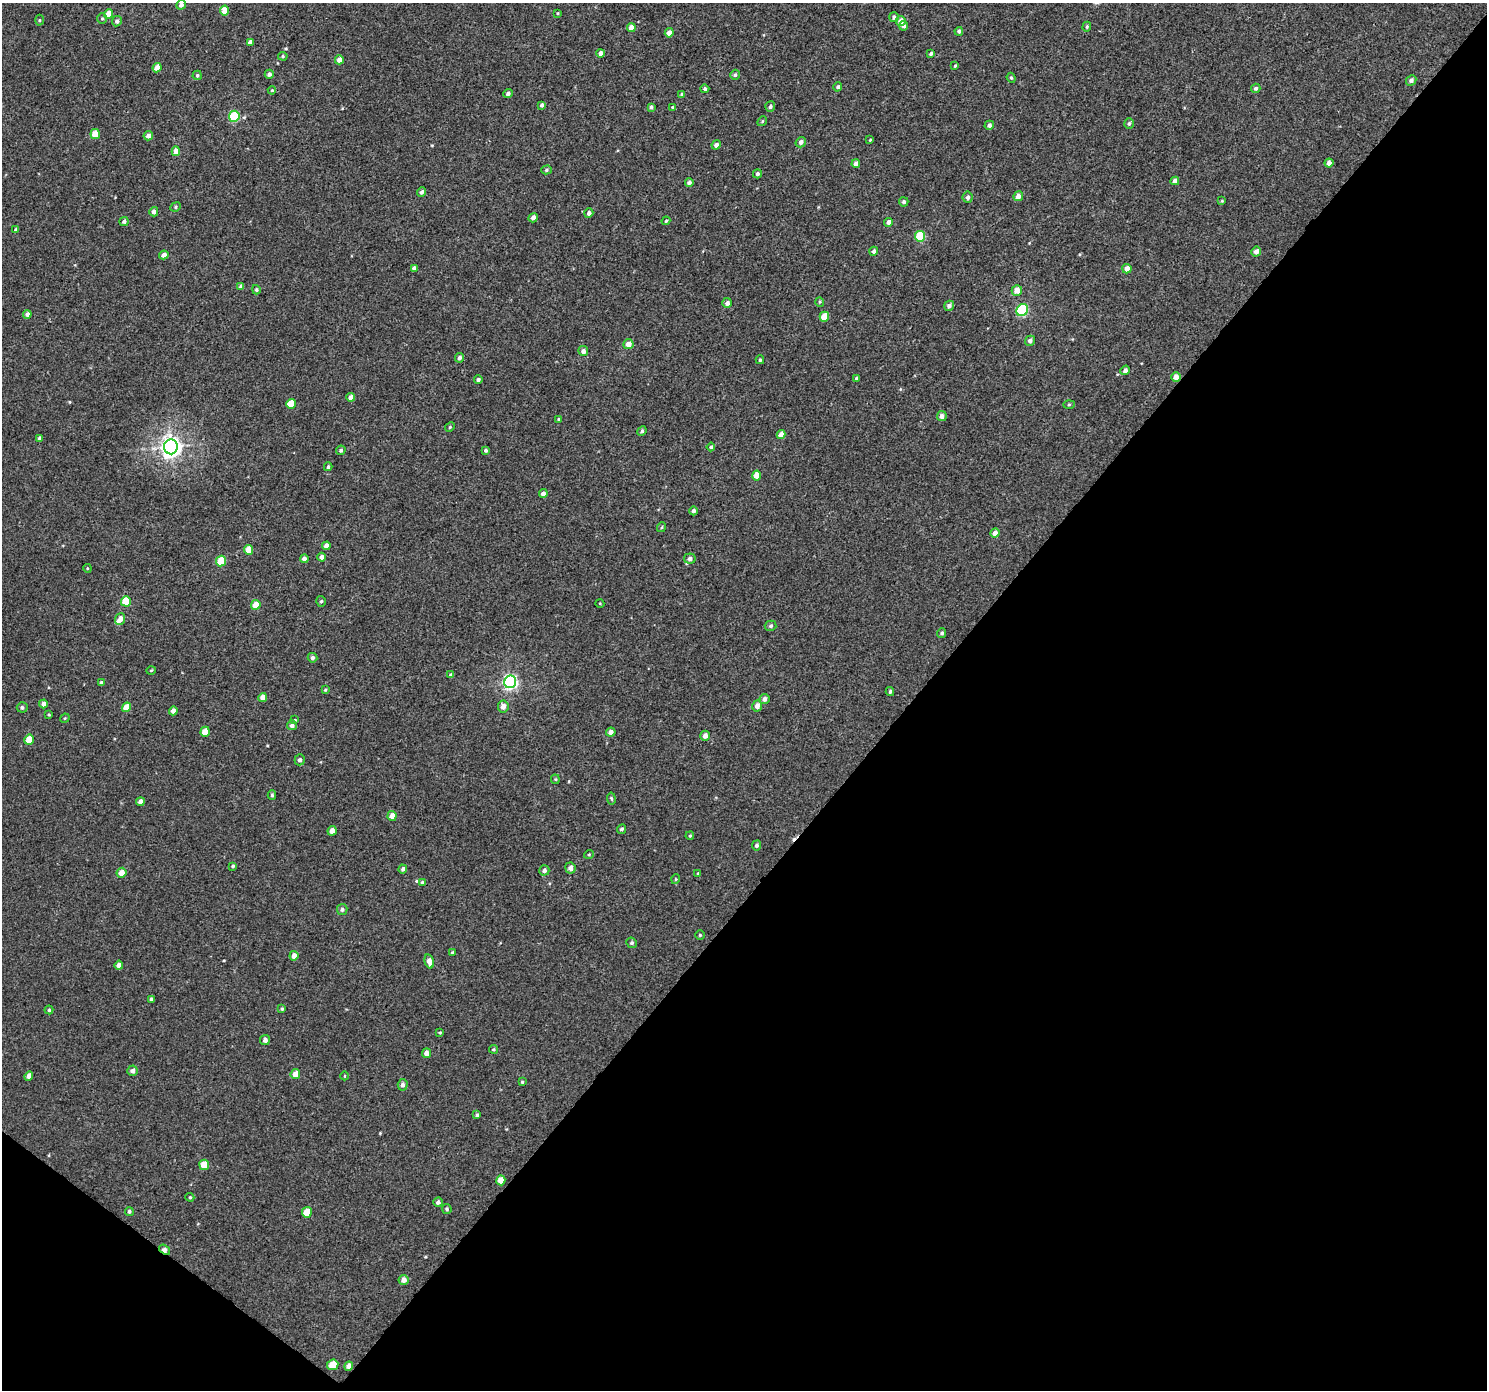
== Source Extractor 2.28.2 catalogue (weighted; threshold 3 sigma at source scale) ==
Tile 15 of 4 x 4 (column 3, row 4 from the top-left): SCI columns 3011-4495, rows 223-1610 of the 6026 x 6065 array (HDU 1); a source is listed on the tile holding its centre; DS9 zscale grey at full resolution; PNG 1489 x 1392 px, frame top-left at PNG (2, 3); each listed source drawn as its Kron ellipse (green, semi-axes under 4 px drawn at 4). Shown black and unused: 41% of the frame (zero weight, under 3 of 4 exposures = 5% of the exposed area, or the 3 px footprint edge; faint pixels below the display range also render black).
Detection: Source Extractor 2.28.2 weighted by HDU 2 'WHT'; one run over the whole footprint, this tile lists its part. Background 0.00277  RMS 0.0022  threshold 0.00975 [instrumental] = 3 sigma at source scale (4.5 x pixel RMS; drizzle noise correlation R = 1.50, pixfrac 1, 0.0396/0.0396 arcsec/px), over >= 5 px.
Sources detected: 198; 1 cosmic-ray / hot-pixel residue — neither listed nor drawn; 1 inside a brighter listed object's ellipse — not listed separately; the other 196 listed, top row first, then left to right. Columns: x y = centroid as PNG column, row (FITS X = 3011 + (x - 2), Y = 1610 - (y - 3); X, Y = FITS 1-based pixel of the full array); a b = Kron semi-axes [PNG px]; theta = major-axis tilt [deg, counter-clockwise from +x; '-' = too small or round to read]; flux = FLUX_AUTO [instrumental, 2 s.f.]
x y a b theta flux
181 5 5 4 - 0.92
225 10 5 4 - 2.8
558 13 3 3 - 0.21
109 14 5 4 - 3.1
894 17 5 4 - 0.58
102 19 5 5 - 0.3
39 20 5 3 - 0.25
117 21 5 5 - 0.53
901 21 5 4 - 1.6
904 26 5 4 - 0.51
631 27 4 4 - 1.6
1087 27 5 4 - 0.3
959 31 4 4 - 0.51
669 33 4 4 - 1.3
250 42 4 4 - 1.1
601 53 4 4 - 1.2
931 53 4 3 - 0.44
283 56 5 4 - 0.27
339 60 4 4 - 1.3
955 66 3 3 - 0.24
157 68 5 4 - 1.9
269 74 4 4 - 0.82
197 75 5 4 - 0.42
735 75 5 4 - 0.44
1011 78 5 4 - 0.32
1411 80 5 5 - 0.73
838 87 4 4 - 0.47
1256 88 5 4 - 0.58
705 89 4 4 - 0.54
272 90 4 4 - 0.26
508 94 5 4 - 0.61
682 94 4 3 - 0.28
542 105 4 3 - 0.63
651 107 4 3 - 0.46
673 107 4 4 - 0.23
770 107 5 5 - 0.51
234 116 5 5 - 12
762 121 5 4 - 0.29
1129 124 5 4 - 0.46
989 125 5 4 - 0.66
95 134 5 4 - 3.6
148 136 5 4 - 1
870 140 4 3 - 0.21
801 142 5 5 - 0.82
716 145 5 4 - 0.87
176 151 5 4 - 1.6
1329 163 4 4 - 1.1
856 164 4 4 - 1.1
546 170 5 4 - 0.33
757 174 4 4 - 0.48
1175 181 4 4 - 0.88
689 182 4 4 - 0.65
422 192 5 4 - 0.55
1018 196 5 4 - 1.3
968 197 5 5 - 0.66
1222 201 4 3 - 0.2
904 202 5 4 - 0.48
176 207 5 4 - 0.31
154 212 4 4 - 0.98
589 213 5 4 - 0.67
533 218 5 4 - 0.88
124 221 4 4 - 0.45
666 221 4 3 - 0.23
889 222 4 4 - 1.1
16 230 4 3 - 0.48
920 236 5 5 - 10
874 251 4 4 - 0.71
1256 251 5 4 - 1
164 255 5 4 - 1
414 268 4 4 - 0.72
1127 269 5 4 - 1.7
241 286 4 4 - 0.87
256 290 5 4 - 0.31
1017 290 5 5 - 1.9
820 302 5 4 - 0.27
727 303 5 4 - 0.83
949 306 5 4 - 0.79
1022 310 6 5 - 21
27 314 4 4 - 0.82
824 317 5 4 - 3.5
1030 341 5 5 - 0.69
628 344 5 5 - 1.5
583 351 5 5 - 0.93
459 358 5 4 - 0.69
760 360 4 4 - 0.31
1125 370 5 4 - 0.68
1176 377 5 4 - 1.8
856 378 4 3 - 0.32
478 379 4 4 - 0.46
351 397 4 4 - 1.2
291 404 5 4 - 3.3
1069 404 6 4 2 0.24
942 416 5 5 - 0.98
558 419 4 4 - 0.28
450 427 5 4 - 0.28
642 431 5 4 - 0.49
781 435 4 4 - 1.5
40 438 4 3 - 0.7
171 447 7 7 - 120
711 447 4 4 - 0.3
341 450 5 4 - 0.45
486 450 4 4 - 0.41
328 467 4 3 - 0.4
757 476 5 4 - 2.5
543 494 4 4 - 0.97
694 511 4 4 - 0.55
662 527 5 3 - 0.21
995 533 4 4 - 1.4
326 546 4 4 - 1.3
248 550 5 4 - 2.4
322 557 4 4 - 0.96
304 559 4 4 - 0.81
690 559 6 5 - 0.75
221 561 5 5 - 6.3
87 568 4 3 - 0.22
126 601 5 5 - 4.7
321 601 5 4 - 0.36
600 604 4 3 - 0.17
256 605 5 4 - 3
120 619 6 5 - 1.3
771 626 6 5 - 0.48
942 633 5 4 - 0.48
312 658 5 4 - 0.51
151 670 5 3 - 0.19
451 675 4 3 - 0.49
510 682 6 6 - 45
102 683 4 4 - 0.56
325 690 4 4 - 0.23
890 692 4 3 - 0.38
263 697 5 4 - 1.6
764 699 5 5 - 0.81
43 704 4 4 - 1.1
757 706 5 5 - 1.1
22 707 5 5 - 0.48
126 707 5 4 - 2.6
503 707 6 5 - 1.3
173 711 4 4 - 1.2
49 715 3 3 - 0.21
65 718 5 4 - 0.2
295 720 3 3 - 0.21
292 725 5 5 - 0.67
205 732 5 4 - 2.7
611 732 5 4 - 0.97
705 736 5 4 - 1.1
29 740 5 4 - 4.2
300 760 5 5 - 0.67
555 779 4 4 - 0.23
272 795 4 3 - 0.35
611 798 6 4 -82 0.3
140 802 4 4 - 1.2
392 816 5 4 - 1.6
622 829 5 4 - 0.41
332 831 5 4 - 1.4
690 836 4 3 - 0.24
757 845 5 4 - 0.49
589 854 5 3 - 0.2
233 866 4 3 - 0.29
570 868 5 5 - 0.89
403 869 4 4 - 0.57
544 870 5 5 - 0.68
122 873 5 5 - 1.8
698 873 3 3 - 0.2
676 879 5 3 - 0.22
422 882 4 4 - 0.32
342 909 5 5 - 0.5
700 935 4 4 - 0.28
632 943 5 5 - 0.4
452 953 4 3 - 0.3
294 956 5 4 - 1.5
429 961 7 4 -75 1.7
119 965 4 4 - 0.94
151 999 4 3 - 0.5
282 1009 4 3 - 0.32
49 1010 4 4 - 0.3
440 1032 4 3 - 0.22
265 1040 5 5 - 0.87
493 1049 4 4 - 0.31
426 1053 5 4 - 1.2
132 1071 5 5 - 0.78
295 1074 5 4 - 1.6
29 1076 5 4 - 1.4
344 1076 4 3 - 0.17
522 1082 4 4 - 0.24
403 1085 6 5 - 0.74
477 1115 4 3 - 0.39
204 1165 5 5 - 3.3
501 1180 5 4 - 2.2
190 1197 4 4 - 0.26
438 1202 4 4 - 0.61
447 1209 5 4 - 0.34
129 1211 4 4 - 0.43
307 1212 5 5 - 4.1
164 1250 6 4 -37 1.3
404 1280 5 5 - 1.2
333 1365 6 5 - 3.1
349 1366 4 4 - 1.2
Overlapping masked pixels (flux is a lower limit): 3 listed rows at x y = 1176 377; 164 1250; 349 1366